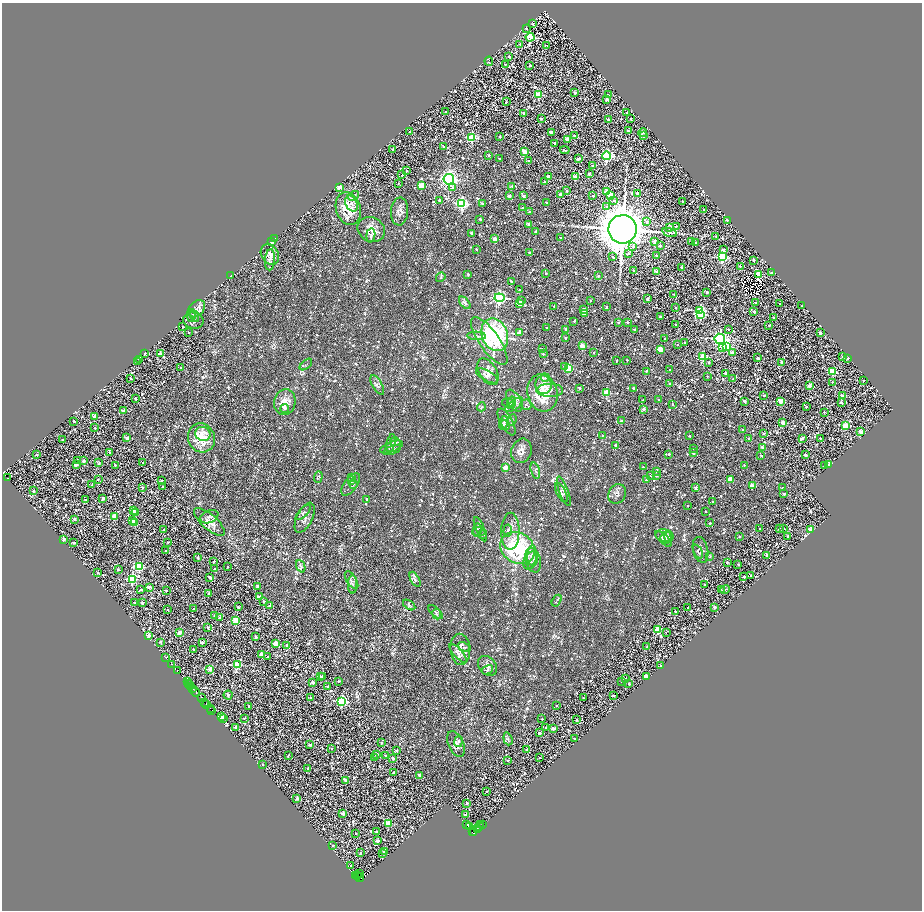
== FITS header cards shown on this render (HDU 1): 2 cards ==
NAXIS1  =                 1840
NAXIS2  =                 1816

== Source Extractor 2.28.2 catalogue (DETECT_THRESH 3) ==
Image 1840 x 1816 px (HDU 1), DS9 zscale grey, zoomed out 1/2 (1 PNG px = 2 x 2 image px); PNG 924 x 912 px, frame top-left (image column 1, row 1815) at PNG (2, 3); each listed source drawn as its Kron ellipse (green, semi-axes under 4 px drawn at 4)
Background 2.35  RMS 3.5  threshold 10.6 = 3 sigma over >= 5 px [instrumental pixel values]
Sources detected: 1589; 262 cannot appear on this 1/2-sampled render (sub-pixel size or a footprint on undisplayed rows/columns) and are neither listed nor drawn; of the other 1327, the 500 brightest by FLUX_AUTO listed and drawn (827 fainter detections omitted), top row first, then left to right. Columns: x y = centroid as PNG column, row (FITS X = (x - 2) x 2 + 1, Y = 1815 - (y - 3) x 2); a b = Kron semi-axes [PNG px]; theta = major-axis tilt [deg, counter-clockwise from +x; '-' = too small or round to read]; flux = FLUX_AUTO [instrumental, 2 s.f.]
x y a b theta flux
533 24 3 3 - 9.1e+02
526 29 2 2 - 1.0e+03
530 37 4 4 - 4.7e+04
520 44 2 2 - 1.0e+03
546 46 2 2 - 8.8e+02
509 56 2 2 - 1.4e+03
489 61 4 2 - 8.7e+02
505 64 2 2 - 8.8e+02
530 65 2 2 - 2.7e+03
575 92 2 2 - 2.8e+03
538 95 4 3 - 3.2e+04
608 95 2 2 - 1.5e+03
607 99 2 2 - 7.4e+03
506 102 2 2 - 1.1e+03
446 112 2 2 - 1.4e+03
627 112 3 2 - 1.2e+03
524 113 2 2 - 6.9e+03
541 119 2 2 - 2.3e+03
608 119 2 2 - 1.4e+03
631 119 2 2 - 1.7e+03
628 131 2 2 - 1.0e+03
410 132 2 2 - 2.1e+03
551 132 2 2 - 6.2e+03
643 133 4 2 - 8.1e+02
574 135 2 2 - 9.5e+02
644 136 2 2 - 4.6e+03
500 137 2 2 - 2.0e+03
472 138 3 3 - 4.0e+04
568 139 3 2 - 1.0e+04
555 143 2 2 - 2.8e+03
444 147 2 2 - 1.2e+03
393 149 2 2 - 2.0e+03
565 150 5 2 - 8.6e+02
525 152 3 2 - 1.4e+04
489 155 2 2 - 2.0e+03
606 156 4 4 - 6.3e+04
500 159 3 2 - 9.4e+02
578 159 3 2 - 2.9e+03
528 161 2 2 - 1.5e+03
592 165 2 2 - 9.3e+02
406 171 3 2 - 1.3e+03
589 174 2 2 - 2.7e+03
402 175 2 2 - 1.1e+03
548 177 2 2 - 4.4e+03
575 177 2 2 - 9.7e+03
449 179 5 5 - 2.4e+05
545 182 2 2 - 1.6e+03
398 183 2 2 - 9.3e+02
421 185 3 2 - 1.9e+04
512 186 2 2 - 1.9e+03
452 187 3 3 - 8.0e+02
340 188 3 2 - 7.9e+03
567 191 3 2 - 8.0e+02
607 192 3 2 - 1.3e+04
637 193 2 2 - 3.8e+03
560 195 2 2 - 6.3e+03
610 195 3 2 - 1.3e+04
353 196 6 3 34 1.3e+03
509 196 2 2 - 5.3e+03
523 196 2 2 - 2.6e+03
593 196 2 2 - 1.7e+03
439 200 2 2 - 2.3e+03
614 201 2 2 - 1.1e+03
682 201 2 2 - 8.9e+02
546 202 2 2 - 9.3e+02
351 204 8 5 -66 3.5e+03
462 204 4 3 - 1.1e+05
482 204 2 2 - 3.5e+03
606 207 3 3 - 8.6e+02
348 208 17 12 -72 1.7e+04
523 208 2 2 - 1.6e+03
704 209 2 2 - 2.1e+03
400 211 14 8 86 4.1e+03
529 212 2 2 - 2.8e+03
480 219 2 2 - 1.8e+03
727 220 2 2 - 1.4e+03
647 221 3 3 - 9.8e+02
528 224 3 2 - 8.0e+02
676 226 2 2 - 8.7e+02
669 228 2 2 - 6.5e+03
622 229 14 14 - 2.0e+06
371 230 14 12 -33 9.2e+03
536 232 2 2 - 4.4e+03
669 232 7 3 -17 1.3e+03
471 233 3 2 - 2.6e+03
371 235 7 4 83 1.3e+03
716 236 2 2 - 1.0e+03
275 238 2 2 - 2.2e+03
560 238 2 2 - 8.0e+02
495 239 2 2 - 1.2e+04
271 242 2 2 - 4.2e+03
655 242 3 2 - 6.5e+03
692 242 2 2 - 2.3e+03
696 243 2 2 - 9.5e+02
660 246 4 3 - 1.0e+03
633 247 4 3 - 1.2e+03
476 249 2 2 - 1.4e+03
723 250 3 2 - 4.8e+03
529 253 2 2 - 1.3e+03
629 253 3 3 - 1.1e+03
270 255 11 8 -57 4.9e+03
656 255 2 2 - 1.2e+03
613 257 3 3 - 1.1e+03
722 257 4 3 - 7.1e+04
270 260 11 5 85 2.6e+03
753 260 2 2 - 2.7e+03
740 266 2 2 - 2.0e+03
681 267 2 2 - 2.6e+03
633 271 3 2 - 9.0e+02
657 272 2 2 - 4.2e+03
546 273 2 2 - 1.0e+03
771 273 3 2 - 1.4e+03
468 274 2 2 - 2.0e+03
759 274 3 2 - 2.8e+04
231 275 3 2 - 1.3e+03
598 276 2 2 - 2.1e+03
441 277 5 4 - 8.6e+02
511 281 2 2 - 1.9e+03
520 290 2 2 - 1.5e+03
707 292 2 2 - 2.8e+03
674 294 2 2 - 8.5e+02
499 298 5 4 - 1.1e+05
647 299 2 2 - 2.2e+03
521 300 3 3 - 8.3e+02
590 301 2 2 - 9.1e+02
465 303 7 3 -51 1.6e+03
755 303 2 2 - 1.6e+03
520 304 2 2 - 1.3e+04
780 304 2 2 - 1.9e+03
554 306 2 2 - 9.9e+02
802 306 2 2 - 8.5e+02
606 307 2 2 - 1.5e+03
676 308 2 2 - 9.3e+02
197 309 10 7 45 3.1e+03
584 309 2 2 - 5.0e+03
700 311 3 3 - 2.4e+04
754 312 2 2 - 2.5e+03
584 314 2 2 - 4.8e+03
701 314 4 3 - 6.7e+04
191 316 6 4 -79 1.0e+03
195 316 6 2 -69 9.6e+02
660 317 2 2 - 1.2e+03
773 318 2 2 - 2.2e+03
193 320 10 8 -9 2.6e+03
574 321 2 2 - 1.4e+03
618 322 2 2 - 1.2e+03
627 322 2 2 - 3.6e+03
675 324 2 2 - 8.8e+02
769 325 2 2 - 1.4e+03
183 327 2 2 - 1.3e+03
547 328 2 2 - 8.0e+02
566 329 2 2 - 3.4e+03
634 329 2 2 - 1.5e+03
728 329 2 2 - 1.1e+03
519 332 2 2 - 5.4e+03
189 333 2 2 - 8.2e+02
820 333 2 2 - 3.8e+03
495 335 17 13 -69 8.3e+04
477 336 9 3 -3 1.2e+03
565 338 2 2 - 2.6e+03
665 338 2 2 - 1.1e+03
720 339 5 5 - 1.9e+05
489 341 28 10 -55 1.6e+04
684 343 2 2 - 1.3e+03
678 344 2 2 - 1.7e+03
582 346 2 2 - 1.2e+04
727 346 3 2 - 2.0e+04
723 347 3 2 - 1.1e+04
542 349 2 2 - 1.0e+03
660 349 2 2 - 1.6e+04
144 353 2 2 - 2.2e+03
160 353 3 3 - 2.4e+03
593 353 2 2 - 8.7e+02
733 353 3 2 - 8.7e+03
543 354 2 2 - 1.4e+03
703 357 3 3 - 3.1e+04
843 357 2 2 - 3.0e+03
758 358 2 2 - 1.5e+03
847 358 2 2 - 1.4e+03
139 359 2 2 - 1.1e+03
627 360 2 2 - 8.4e+02
138 361 2 2 - 1.3e+03
616 361 2 2 - 1.1e+03
709 362 2 2 - 1.3e+03
782 362 2 2 - 7.2e+03
306 365 7 2 41 9.4e+02
564 366 3 2 - 2.4e+03
181 368 2 2 - 1.4e+03
569 368 3 3 - 3.1e+04
670 370 2 2 - 9.1e+02
646 371 2 2 - 9.8e+02
488 372 15 8 -60 5.9e+03
832 372 3 3 - 2.8e+04
726 373 2 2 - 7.5e+03
487 376 12 5 -30 2.6e+03
707 376 2 2 - 8.4e+02
130 378 2 2 - 1.0e+03
545 378 4 3 - 8.4e+02
733 379 2 2 - 8.3e+02
863 380 2 2 - 1.0e+03
832 382 2 2 - 1.4e+03
669 384 2 2 - 1.4e+03
377 385 11 5 -59 1.8e+03
543 385 9 8 - 6.4e+03
809 386 2 2 - 6.2e+03
579 388 2 2 - 2.8e+03
633 388 2 2 - 2.4e+03
550 390 13 6 -1 3.5e+03
607 392 3 2 - 2.1e+04
543 393 19 15 -75 2.4e+04
764 395 2 2 - 1.7e+03
842 396 3 2 - 3.8e+03
135 398 2 2 - 1.7e+03
643 400 2 2 - 8.5e+02
659 400 2 2 - 8.7e+02
514 401 12 6 -60 4.2e+03
744 401 2 2 - 1.9e+03
781 401 3 2 - 1.0e+04
285 402 13 11 75 7.6e+03
508 403 6 4 -6 1.2e+03
511 403 6 3 75 1.3e+03
841 403 2 2 - 2.5e+03
672 404 2 2 - 9.8e+02
514 405 10 5 35 2.3e+03
526 405 5 5 - 1.4e+03
481 407 4 3 - 9.0e+02
806 407 2 2 - 1.1e+03
285 408 4 3 - 9.7e+02
643 409 2 2 - 5.2e+03
123 411 3 2 - 6.8e+03
824 412 2 2 - 9.0e+02
95 417 2 2 - 9.0e+03
512 420 6 4 65 1.2e+03
74 421 2 2 - 1.8e+03
621 421 2 2 - 1.9e+03
507 422 15 6 -61 4.1e+03
504 423 7 3 73 1.3e+03
783 423 2 2 - 9.9e+03
505 425 5 4 - 1.3e+03
845 426 3 2 - 1.9e+04
95 428 2 2 - 9.5e+02
743 430 2 2 - 1.2e+03
860 432 2 2 - 1.1e+04
763 433 2 2 - 9.8e+02
203 434 8 7 - 4.9e+03
603 436 3 3 - 8.1e+02
689 436 2 2 - 1.0e+03
127 438 2 2 - 4.4e+03
201 438 15 13 -64 2.0e+04
749 438 2 2 - 1.4e+03
802 438 3 2 - 2.4e+03
820 438 2 2 - 8.1e+02
63 439 2 2 - 7.9e+02
395 442 5 3 - 1.7e+03
391 443 9 4 77 2.4e+03
615 445 2 2 - 1.5e+03
392 447 12 5 21 2.6e+03
762 447 2 2 - 2.9e+03
693 448 2 2 - 8.1e+02
392 450 9 3 21 1.1e+03
521 451 12 10 68 4.6e+03
110 452 2 2 - 1.6e+03
693 453 2 2 - 1.9e+03
669 454 2 2 - 1.5e+03
36 455 2 2 - 1.8e+03
761 455 2 2 - 1.3e+03
806 455 2 2 - 3.4e+03
77 460 2 2 - 1.0e+03
84 461 2 2 - 5.1e+03
99 463 3 3 - 9.2e+02
143 463 2 2 - 8.0e+02
76 464 2 2 - 5.4e+03
115 465 2 2 - 9.0e+02
744 465 2 2 - 8.7e+02
825 465 2 2 - 1.2e+03
829 465 2 2 - 2.3e+03
643 467 2 2 - 1.8e+03
505 468 2 2 - 1.0e+04
535 471 8 3 -76 1.3e+03
656 471 2 2 - 1.5e+03
651 475 2 2 - 1.5e+03
656 476 2 2 - 1.3e+03
318 477 6 4 72 9.1e+02
7 478 3 2 - 1.4e+03
352 478 4 3 - 8.0e+02
98 479 2 2 - 1.3e+03
647 479 2 2 - 1.5e+03
162 480 2 2 - 9.6e+02
730 480 2 2 - 1.4e+04
351 481 4 3 - 8.5e+02
351 484 13 6 53 2.4e+03
353 484 4 4 - 8.7e+02
92 485 2 2 - 1.2e+03
752 486 2 2 - 1.2e+04
163 487 2 2 - 7.9e+02
696 487 2 2 - 4.1e+03
142 488 2 2 - 2.3e+03
782 488 2 2 - 8.4e+02
33 491 2 2 - 2.0e+03
564 491 15 4 -70 2.7e+03
561 493 10 4 -62 1.9e+03
617 494 10 8 61 2.4e+03
784 494 2 2 - 3.3e+03
103 499 3 2 - 2.3e+03
367 499 3 3 - 8.2e+02
85 500 2 2 - 1.0e+03
712 502 2 2 - 1.5e+03
687 506 2 2 - 1.1e+03
133 510 3 2 - 7.2e+03
135 512 2 2 - 2.3e+03
706 512 2 2 - 8.7e+02
303 513 10 4 45 1.7e+03
114 516 2 2 - 1.1e+04
209 517 9 6 23 2.3e+03
305 518 16 8 64 3.9e+03
74 519 2 2 - 1.9e+03
132 521 2 2 - 7.2e+03
209 522 19 7 -41 7.1e+03
135 523 2 2 - 1.3e+04
710 523 2 2 - 1.0e+03
784 528 2 2 - 1.3e+03
480 529 13 4 -67 2.6e+03
760 529 2 2 - 1.0e+03
779 529 2 2 - 1.1e+03
163 530 2 2 - 1.4e+03
477 530 7 2 88 8.0e+02
811 530 3 2 - 1.1e+04
508 531 6 3 84 1.1e+03
510 531 18 9 89 8.0e+03
479 532 7 3 3 1.4e+03
483 534 3 2 - 1.5e+03
665 536 9 6 -10 2.8e+03
739 536 2 2 - 9.0e+02
788 536 2 2 - 2.0e+03
666 537 6 5 - 1.9e+03
668 537 5 4 - 1.0e+03
64 539 2 2 - 4.4e+03
663 539 10 4 -44 1.6e+03
168 542 2 2 - 8.9e+02
74 543 2 2 - 1.7e+03
517 548 18 15 -34 6.6e+04
701 550 13 7 -76 3.3e+03
166 551 2 2 - 8.0e+02
698 551 7 3 -64 9.5e+02
532 555 10 5 86 3.2e+03
767 555 2 2 - 3.1e+03
710 556 3 3 - 9.1e+02
197 557 3 2 - 1.8e+03
533 560 13 7 -74 4.5e+03
530 561 9 6 63 3.7e+03
214 562 2 2 - 1.2e+03
727 562 2 2 - 8.0e+02
738 564 2 2 - 9.7e+02
301 566 6 4 -68 1.9e+03
139 567 4 3 - 5.0e+04
228 567 2 2 - 9.5e+02
118 569 3 2 - 9.1e+02
215 569 2 2 - 2.0e+03
98 572 3 3 - 8.6e+02
751 575 2 2 - 1.2e+03
210 577 2 2 - 4.7e+03
744 577 2 2 - 3.3e+03
132 579 3 3 - 6.2e+04
415 579 8 4 -61 1.7e+03
351 580 10 5 -58 2.0e+03
352 584 9 4 -90 1.9e+03
704 585 2 2 - 1.6e+03
257 586 2 2 - 4.0e+03
149 587 2 2 - 4.4e+03
725 589 5 3 - 8.9e+02
141 590 3 2 - 2.7e+03
722 590 4 2 - 9.0e+02
166 591 2 2 - 2.3e+03
208 594 2 2 - 2.5e+03
259 597 2 2 - 7.4e+03
264 601 2 2 - 2.1e+03
557 601 6 2 58 8.0e+02
134 603 2 2 - 2.3e+03
142 603 2 2 - 2.5e+03
409 605 7 3 -36 1.1e+03
269 606 2 2 - 1.9e+03
238 607 2 2 - 3.7e+03
688 607 2 2 - 9.8e+02
714 607 2 2 - 3.6e+03
194 609 2 2 - 9.9e+02
168 610 2 2 - 1.1e+03
675 611 2 2 - 1.4e+03
436 612 9 3 -42 1.2e+03
437 614 5 3 - 9.7e+02
215 616 2 2 - 2.9e+03
219 618 4 2 - 1.1e+03
236 621 3 3 - 3.2e+04
208 628 4 2 - 2.8e+03
658 629 3 3 - 3.0e+04
180 632 2 2 - 8.2e+03
666 633 2 1 - 8.1e+02
148 635 3 2 - 3.4e+03
255 636 2 2 - 2.7e+03
161 642 2 2 - 1.2e+03
202 642 2 2 - 3.4e+03
276 643 3 2 - 1.6e+04
287 645 2 2 - 1.6e+03
464 647 7 4 -24 1.3e+03
647 647 2 2 - 8.7e+02
194 649 2 2 - 1.2e+03
460 649 16 10 -86 7.8e+03
458 653 12 4 -48 3.0e+03
262 654 2 2 - 7.4e+03
267 657 2 2 - 1.2e+03
165 658 2 1 - 1.2e+03
172 665 2 2 - 8.9e+02
237 665 3 3 - 3.2e+04
487 666 11 8 -50 4.1e+03
661 666 2 2 - 2.1e+03
210 669 2 2 - 9.9e+03
487 670 6 3 29 1.2e+03
177 671 2 2 - 2.0e+03
320 676 2 2 - 4.1e+03
322 676 2 1 - 8.5e+02
646 676 2 2 - 8.2e+03
625 678 2 2 - 7.9e+02
338 681 2 2 - 1.1e+03
622 681 2 2 - 2.3e+03
187 682 3 1 - 8.2e+03
313 682 2 2 - 6.2e+03
188 683 2 1 - 4.7e+03
629 684 2 2 - 8.7e+02
190 685 3 2 - 9.6e+03
191 687 2 1 - 4.4e+03
328 687 3 2 - 2.9e+03
193 688 3 2 - 1.0e+04
196 692 5 2 - 1.3e+03
228 695 4 4 - 1.4e+03
613 696 2 2 - 2.1e+03
201 697 3 2 - 3.7e+03
311 698 2 2 - 2.0e+03
583 698 2 2 - 8.0e+02
342 701 4 3 - 6.5e+04
205 702 2 1 - 2.3e+03
207 705 3 2 - 7.7e+03
249 706 2 2 - 1.9e+03
556 706 2 2 - 1.1e+03
210 708 2 1 - 5.8e+03
212 710 2 1 - 1.2e+03
221 717 3 2 - 1.3e+04
224 718 2 2 - 1.2e+03
244 718 3 2 - 8.4e+02
542 719 2 2 - 9.5e+02
576 720 2 2 - 1.9e+03
235 727 2 2 - 1.7e+03
546 728 2 2 - 1.8e+03
553 729 2 2 - 3.4e+03
539 733 2 2 - 2.2e+03
508 739 6 3 -72 1.1e+03
575 739 2 2 - 3.8e+03
459 741 6 4 79 1.8e+03
381 743 2 2 - 1.7e+03
456 744 14 7 -67 4.1e+03
310 745 2 2 - 1.3e+03
331 748 2 2 - 1.8e+03
396 750 2 2 - 1.2e+03
526 750 2 2 - 2.7e+03
377 754 2 2 - 4.3e+03
288 755 3 2 - 9.1e+02
386 756 2 2 - 2.7e+03
374 758 2 2 - 1.4e+03
393 758 2 2 - 1.8e+03
540 758 2 2 - 9.1e+02
508 760 2 2 - 1.7e+03
263 765 2 2 - 9.4e+02
308 769 2 2 - 8.4e+02
393 773 2 2 - 1.8e+03
419 775 2 2 - 3.7e+03
345 780 3 2 - 1.4e+03
486 792 2 2 - 1.1e+03
297 798 2 2 - 4.7e+03
467 803 2 2 - 2.0e+03
343 814 2 2 - 9.8e+03
465 815 2 2 - 2.8e+03
389 823 3 2 - 1.1e+04
480 824 2 1 - 2.3e+03
467 825 2 1 - 2.1e+03
483 825 2 1 - 8.6e+02
469 826 3 3 - 1.1e+04
480 826 4 1 - 8.7e+02
478 829 2 2 - 1.9e+03
377 832 2 2 - 1.2e+03
472 832 2 1 - 1.1e+03
356 833 2 2 - 1.0e+03
474 833 3 2 - 4.8e+03
378 841 2 2 - 6.7e+03
333 845 2 2 - 1.1e+03
384 851 2 2 - 3.3e+03
360 853 2 2 - 1.1e+03
382 854 2 2 - 1.0e+03
351 866 2 2 - 8.5e+02
360 873 4 1 - 1.8e+03
358 875 2 1 - 3.5e+03
355 876 3 2 - 2.4e+03
359 878 4 3 - 8.3e+03
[827 fainter detections neither listed nor drawn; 262 sub-pixel or undisplayed-footprint detections neither listed nor drawn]